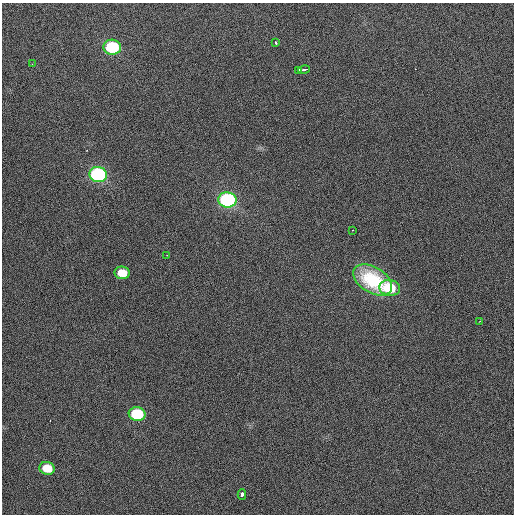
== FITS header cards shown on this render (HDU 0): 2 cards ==
NAXIS1  =                  512 / Axis length
NAXIS2  =                  512 / Axis length

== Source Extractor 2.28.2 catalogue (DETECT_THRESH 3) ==
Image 512 x 512 px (HDU 0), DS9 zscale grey, 1 PNG px = 1 image px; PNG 516 x 516 px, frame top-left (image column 1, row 512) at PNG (2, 3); each listed source drawn as its Kron ellipse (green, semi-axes under 4 px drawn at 4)
Background 420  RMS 1.9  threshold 5.58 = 3 sigma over >= 5 px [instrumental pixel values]
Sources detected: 16; all 16 listed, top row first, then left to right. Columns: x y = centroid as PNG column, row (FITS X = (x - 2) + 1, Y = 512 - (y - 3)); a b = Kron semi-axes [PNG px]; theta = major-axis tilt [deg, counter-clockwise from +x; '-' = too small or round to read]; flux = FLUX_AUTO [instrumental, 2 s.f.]
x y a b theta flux
276 43 3 3 - 250
112 47 9 7 -5 10000
32 64 2 2 - 75
299 70 4 2 - 170
304 70 6 3 13 360
98 175 9 7 -8 22000
227 200 9 7 -8 25000
352 230 3 2 - 500
167 255 2 2 - 81
122 273 7 6 - 1700
373 280 21 13 -31 4900
390 288 10 8 -7 3800
480 321 3 2 - 160
137 414 8 7 - 7700
47 468 8 6 -14 2400
242 495 5 3 - 1100